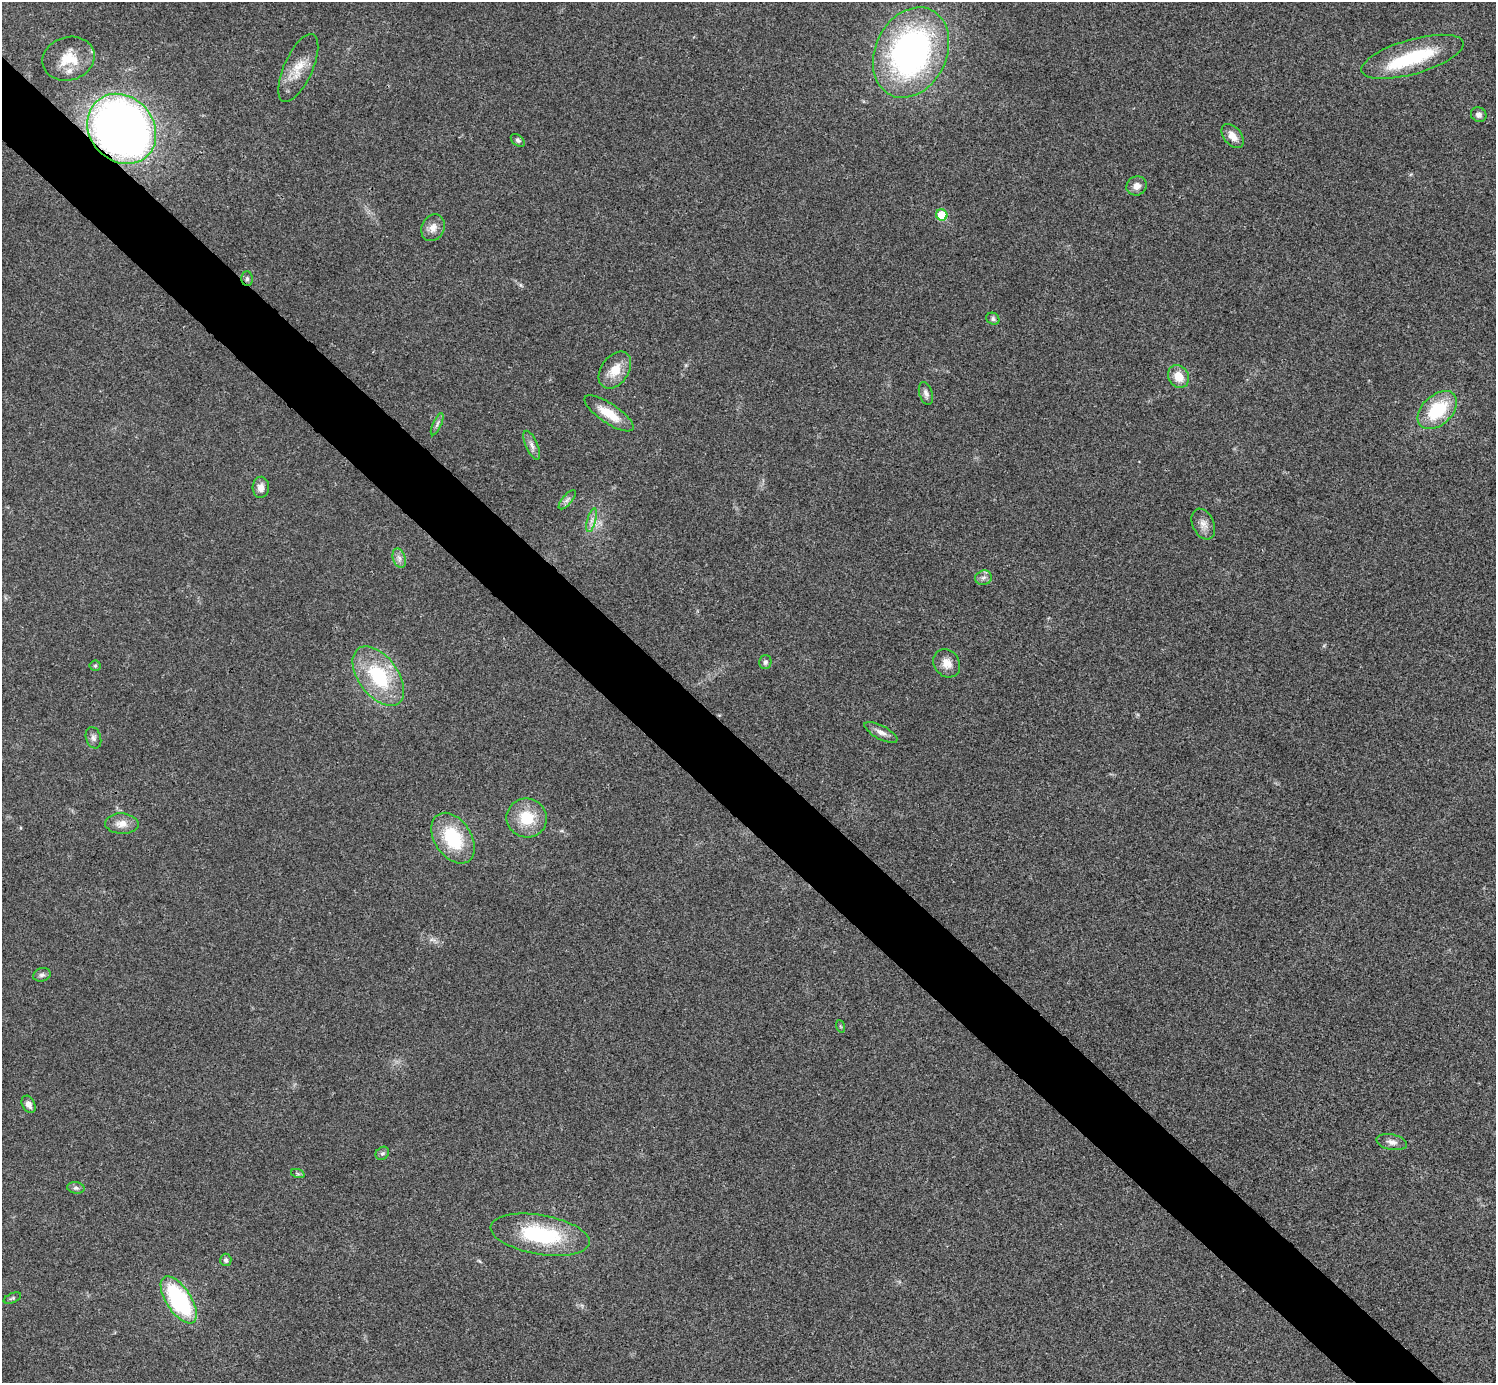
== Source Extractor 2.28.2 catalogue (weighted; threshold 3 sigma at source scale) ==
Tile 11 of 4 x 4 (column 3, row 3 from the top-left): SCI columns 2995-4488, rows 1683-3063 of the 5985 x 5985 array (HDU 1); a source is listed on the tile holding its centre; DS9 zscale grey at full resolution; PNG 1498 x 1385 px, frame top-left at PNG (2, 2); each listed source drawn as its Kron ellipse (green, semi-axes under 4 px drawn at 4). Shown black and unused: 5% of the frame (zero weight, under 3 of 4 exposures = <1% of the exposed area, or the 3 px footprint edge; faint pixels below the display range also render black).
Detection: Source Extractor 2.28.2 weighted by HDU 2 'WHT'; one run over the whole footprint, this tile lists its part. Background 0.0198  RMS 0.004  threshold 0.018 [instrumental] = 3 sigma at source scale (4.5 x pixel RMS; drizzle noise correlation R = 1.50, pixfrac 1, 0.05/0.05 arcsec/px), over >= 5 px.
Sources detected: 48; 1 inside a brighter object's white glare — neither listed nor drawn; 1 inside a brighter listed object's ellipse — not listed separately; the other 46 listed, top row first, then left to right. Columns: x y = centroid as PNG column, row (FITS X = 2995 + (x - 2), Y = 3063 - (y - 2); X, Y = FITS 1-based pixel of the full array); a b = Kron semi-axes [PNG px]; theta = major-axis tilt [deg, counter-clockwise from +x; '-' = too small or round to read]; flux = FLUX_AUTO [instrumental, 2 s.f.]
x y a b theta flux
911 53 47 35 64 120
1412 57 53 17 16 27
68 59 26 21 17 11
298 68 37 14 66 8.5
1479 115 8 7 - 1.5
122 129 37 32 -48 270
1232 136 14 8 -50 3.8
518 140 8 5 -40 0.89
1136 186 10 9 - 2.8
942 215 6 5 - 13
433 228 14 11 63 3.3
247 279 7 5 89 0.93
993 319 7 5 -29 0.9
615 370 20 13 55 7.5
1179 376 12 10 -57 6.1
926 393 11 6 -73 1.7
1437 410 23 15 43 22
609 413 29 9 -34 9.4
437 424 12 4 65 1.1
532 445 15 6 -66 2
261 487 11 8 86 2.8
567 500 12 5 50 1.4
592 520 12 4 75 1.6
1203 524 16 10 -66 3.2
399 558 10 6 -73 1.8
984 578 8 7 - 1.6
765 662 7 6 - 1.1
947 663 15 12 -54 3.9
95 666 5 5 - 0.58
378 676 34 19 -53 29
881 732 18 7 -28 2.5
93 738 11 7 -73 1.6
527 818 20 19 - 12
122 824 17 10 -2 4
453 838 28 18 -56 22
42 975 9 6 18 1.2
840 1026 6 4 -71 0.5
29 1104 9 6 -62 2
1392 1142 15 8 -12 2.3
382 1153 7 6 - 0.91
298 1174 7 4 -19 0.63
76 1188 9 5 -9 1.2
540 1235 50 20 -10 35
226 1260 6 5 - 1
12 1298 9 4 24 0.78
179 1300 27 12 -57 49
Overlapping masked pixels (flux is a lower limit): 2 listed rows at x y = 122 129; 247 279